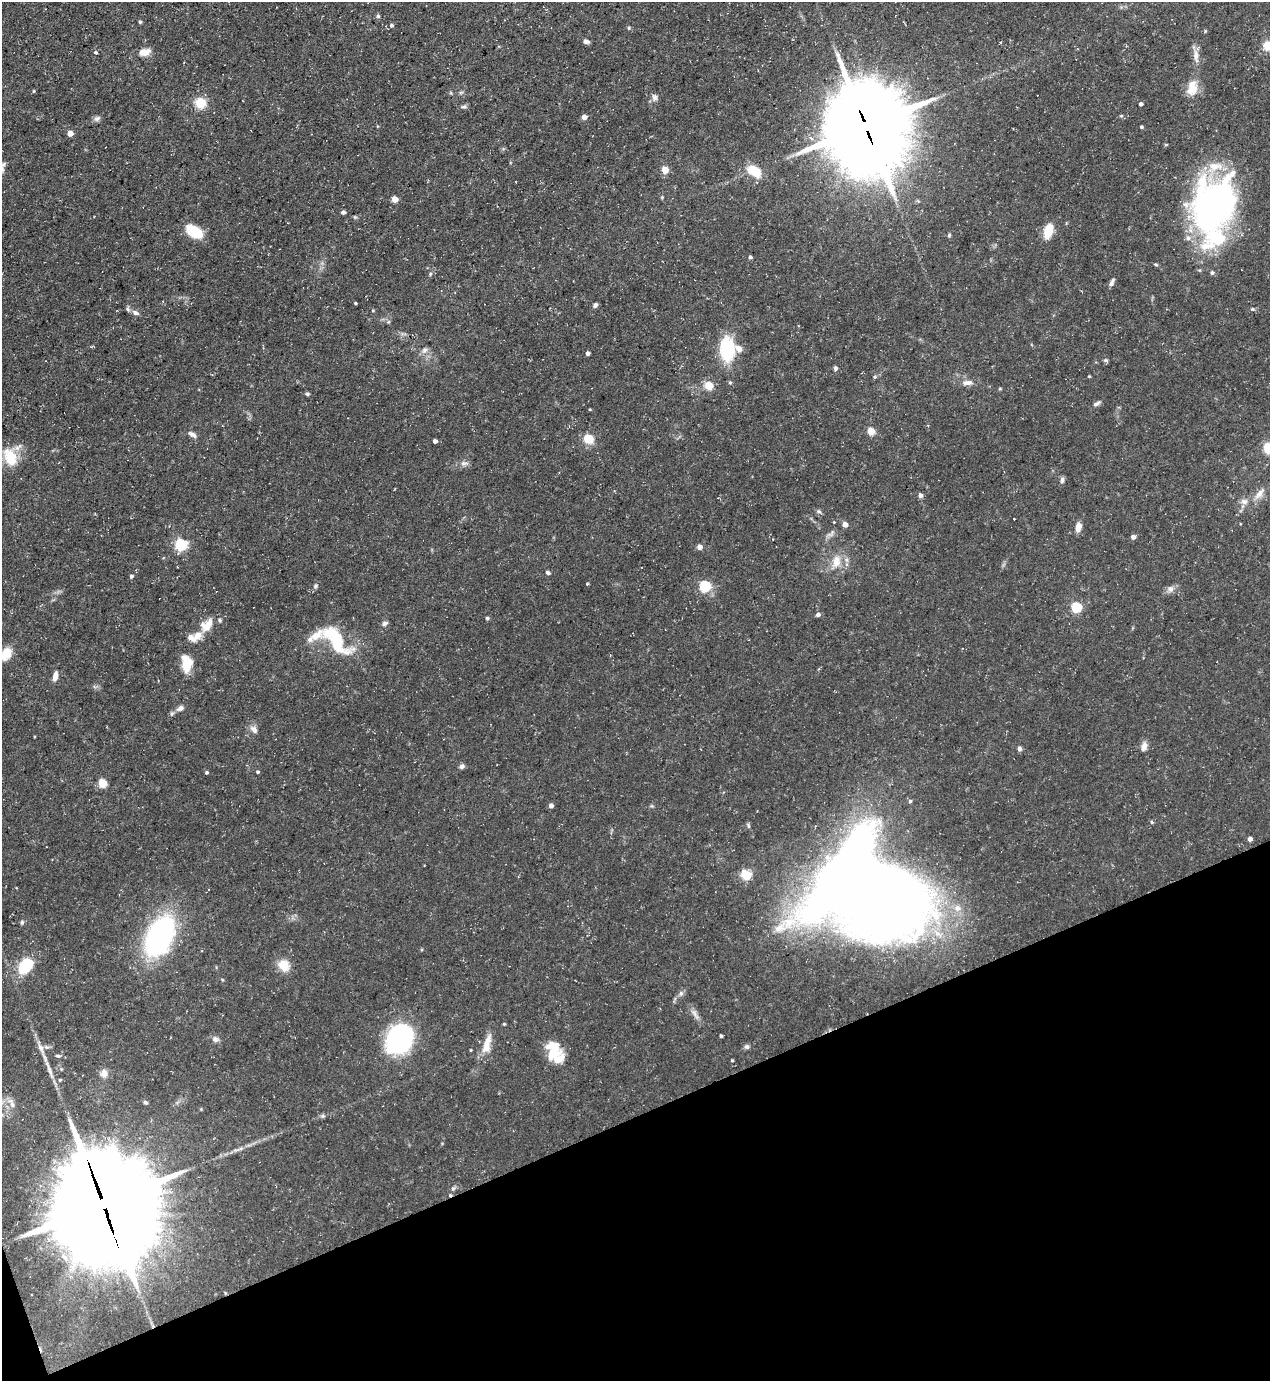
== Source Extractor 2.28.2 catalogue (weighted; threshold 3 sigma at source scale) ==
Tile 14 of 4 x 4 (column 2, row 4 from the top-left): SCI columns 1547-2814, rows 1-1379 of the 5499 x 5515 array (HDU 1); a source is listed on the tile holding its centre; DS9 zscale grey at full resolution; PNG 1272 x 1383 px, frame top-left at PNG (2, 2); no overlay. Shown black and unused: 19% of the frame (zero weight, under 3 of 5 exposures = <1% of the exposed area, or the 3 px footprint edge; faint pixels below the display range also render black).
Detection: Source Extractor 2.28.2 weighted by HDU 2 'WHT'; one run over the whole footprint, this tile lists its part. Background 0.0593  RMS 0.004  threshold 0.0181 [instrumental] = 3 sigma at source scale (4.5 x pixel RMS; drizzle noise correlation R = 1.50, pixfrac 1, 0.05/0.05 arcsec/px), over >= 5 px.
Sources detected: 137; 1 inside a brighter object's white glare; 2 cosmic-ray / hot-pixel residue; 1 long thin detection or spike segment (spike, bleed or trail) — not listed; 11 inside a brighter listed object's ellipse — not listed separately; the other 122 listed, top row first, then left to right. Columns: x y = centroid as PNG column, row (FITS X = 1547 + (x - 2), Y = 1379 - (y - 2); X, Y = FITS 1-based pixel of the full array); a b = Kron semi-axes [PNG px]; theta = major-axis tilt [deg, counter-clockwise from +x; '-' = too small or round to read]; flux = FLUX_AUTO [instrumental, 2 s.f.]
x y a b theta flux
378 16 5 5 - 0.58
140 22 4 3 - 0.62
391 25 5 5 - 0.7
629 28 5 4 - 0.48
586 42 8 5 -12 1
1267 46 11 9 89 4.3
95 52 5 5 - 0.59
144 52 15 8 13 3.5
1196 56 20 6 -83 2.8
1192 88 21 12 77 6.1
34 91 4 3 - 0.36
654 97 10 7 -83 1.5
200 103 10 9 - 8.4
1141 104 4 3 - 1.1
464 107 8 4 1 0.82
1121 116 5 3 - 0.39
584 117 4 4 - 3.4
97 118 9 7 27 1.2
866 126 29 24 -76 4500
1141 127 4 3 - 0.6
70 133 4 4 - 5
665 170 5 5 - 8.3
754 171 18 11 -37 8.3
662 197 4 4 - 0.37
395 199 4 4 - 5.6
1213 206 53 34 71 170
343 212 5 4 - 0.89
194 231 17 9 -32 14
1048 231 12 7 74 12
949 235 5 4 - 0.61
750 257 4 3 - 0.93
1212 273 5 5 - 0.81
430 274 5 4 - 0.52
1112 282 10 5 66 1.2
355 303 3 3 - 0.48
595 305 5 5 - 1.1
1252 309 5 4 - 0.62
135 313 10 7 -26 1.6
727 349 30 17 -88 19
424 350 8 7 - 1.6
588 353 4 4 - 1.2
1106 360 7 5 -21 0.62
835 368 4 4 - 1.3
1089 376 3 3 - 0.37
730 382 5 4 - 0.57
967 383 14 6 4 2.6
709 386 5 5 - 14
307 394 5 4 - 0.7
1096 404 10 5 28 1.2
590 409 4 3 - 0.33
871 431 5 4 - 12
192 434 13 6 -30 1.6
588 439 9 8 - 7.3
435 441 4 4 - 1.3
1268 448 5 5 - 34
10 457 23 14 -64 10
464 463 10 6 3 1.5
1062 480 8 5 88 1.1
1260 493 20 7 53 3.5
920 495 5 4 - 1.6
1244 502 10 8 -1 2.1
819 511 7 5 -22 0.8
1014 519 2 2 - 0.36
845 524 4 4 - 3.1
1078 527 11 7 73 2.8
831 533 14 5 47 1.5
1133 537 5 4 - 1.7
181 545 6 5 - 45
699 547 4 4 - 2.9
836 561 19 12 75 5.8
548 573 6 5 - 0.86
131 576 5 4 - 0.79
316 586 6 5 - 0.63
704 586 5 5 - 37
1170 589 10 8 -89 1.7
1076 607 5 5 - 27
818 615 5 5 - 1.2
487 618 5 4 - 0.62
384 623 8 5 24 1.1
207 625 21 13 47 5.7
335 640 50 20 -48 22
6 653 13 9 62 7.4
187 664 17 10 -87 9.4
55 676 11 5 77 2.5
180 708 11 6 31 1.8
254 729 12 7 -46 1.9
1144 746 11 7 74 2.2
1019 748 6 5 - 1.1
462 766 7 6 - 1.1
206 772 4 4 - 0.51
257 772 4 3 - 0.54
102 783 5 5 - 16
910 801 5 5 - 0.61
551 806 4 4 - 1.9
1152 822 4 3 - 0.48
1250 839 4 4 - 1.8
746 875 13 11 -30 5.7
864 888 81 56 -25 1400
957 908 10 9 - 2.8
22 922 6 5 - 0.72
159 936 36 20 64 86
284 965 12 10 -41 6.7
25 966 16 11 51 16
681 993 6 6 - 0.97
695 1014 18 5 -59 2.1
721 1036 3 3 - 0.61
215 1039 10 7 -17 1.5
400 1039 27 21 60 73
487 1044 26 9 75 6.3
555 1047 21 14 -68 6.9
746 1047 8 4 -26 0.84
41 1048 17 7 -64 2.7
470 1050 4 3 - 0.33
58 1056 7 4 -12 0.7
732 1060 3 3 - 0.36
104 1073 11 10 - 2.4
60 1080 4 3 - 0.46
145 1102 6 5 - 0.78
12 1103 16 7 -65 2.4
323 1116 6 5 - 0.68
453 1188 6 4 20 0.68
103 1204 39 34 -83 8500
Overlapping masked pixels (flux is a lower limit): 2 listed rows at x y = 866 126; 103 1204
Isophote crosses this tile's border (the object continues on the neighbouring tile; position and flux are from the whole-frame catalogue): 3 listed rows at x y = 1267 46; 1268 448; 6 653